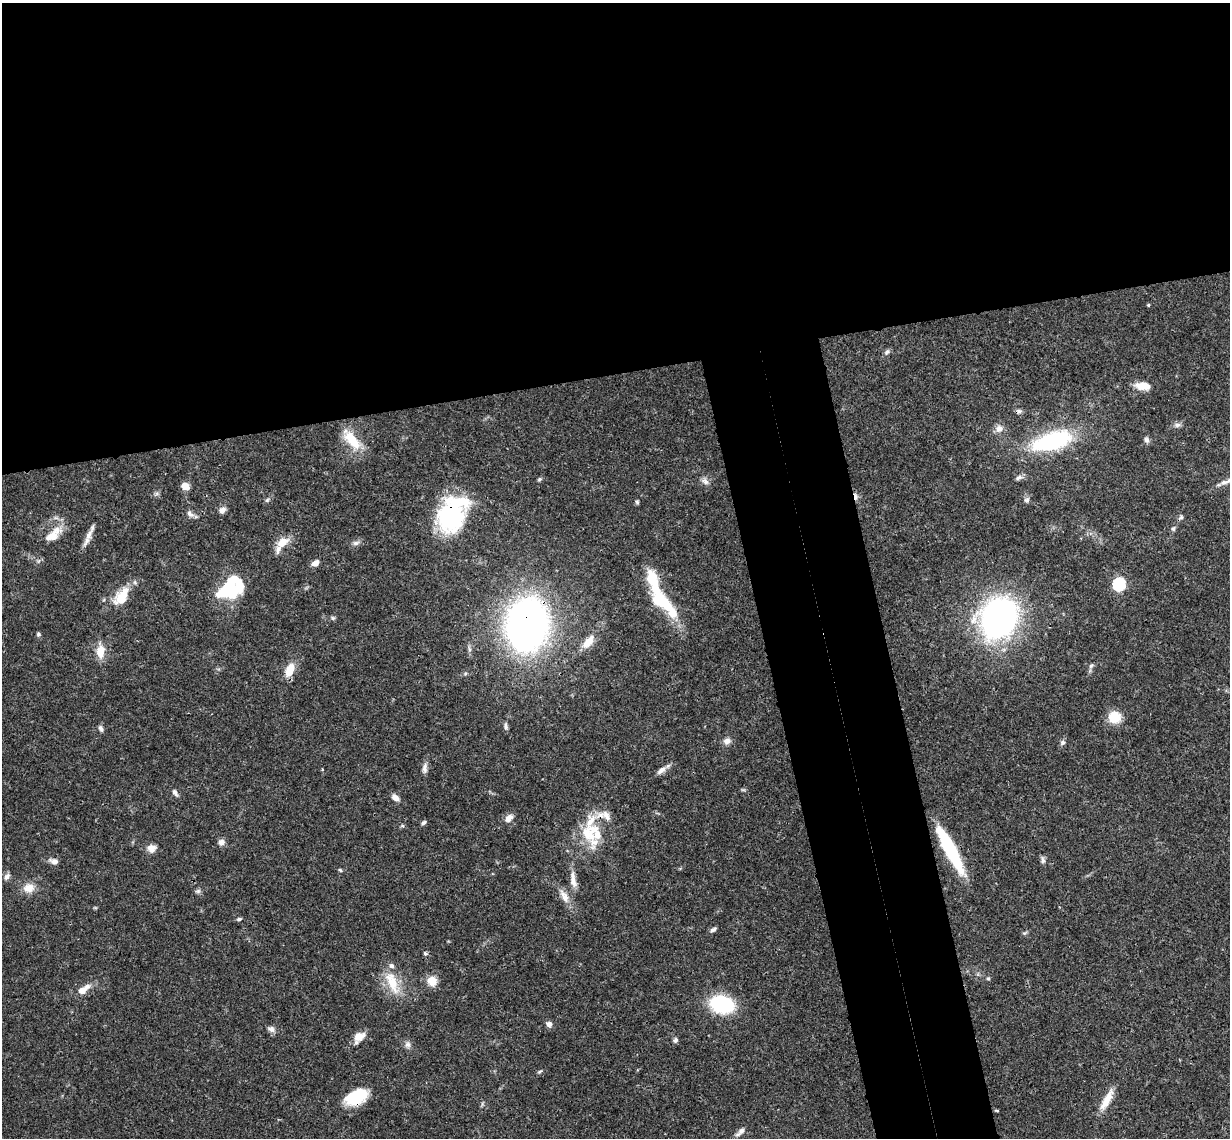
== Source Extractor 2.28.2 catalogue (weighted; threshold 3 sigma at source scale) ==
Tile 2 of 4 x 4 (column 2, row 1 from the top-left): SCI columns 1287-2514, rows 3676-4811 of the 5027 x 4964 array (HDU 1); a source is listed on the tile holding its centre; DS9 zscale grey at full resolution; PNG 1232 x 1140 px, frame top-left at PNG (2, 3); no overlay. Shown black and unused: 39% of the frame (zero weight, under 3 of 4 exposures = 6% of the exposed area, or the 3 px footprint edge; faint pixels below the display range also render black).
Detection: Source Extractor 2.28.2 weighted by HDU 2 'WHT'; one run over the whole footprint, this tile lists its part. Background 0.0431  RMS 0.0028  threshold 0.0128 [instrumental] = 3 sigma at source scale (4.5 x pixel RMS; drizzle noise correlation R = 1.50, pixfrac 1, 0.05/0.05 arcsec/px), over >= 5 px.
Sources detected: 92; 4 inside a brighter object's white glare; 1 cosmic-ray / hot-pixel residue — not listed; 7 inside a brighter listed object's ellipse — not listed separately; the other 80 listed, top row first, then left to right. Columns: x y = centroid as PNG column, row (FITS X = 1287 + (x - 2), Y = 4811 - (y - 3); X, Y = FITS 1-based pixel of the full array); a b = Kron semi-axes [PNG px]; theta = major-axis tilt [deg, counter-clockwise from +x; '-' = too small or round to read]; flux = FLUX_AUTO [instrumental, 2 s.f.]
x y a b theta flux
1148 305 4 3 - 0.34
887 352 9 5 45 0.71
1143 386 16 8 -6 4.4
1019 411 9 5 -10 0.74
1177 425 9 6 13 0.92
999 428 10 9 - 1.8
351 439 30 11 -50 7.6
1146 440 8 7 - 0.83
1052 441 37 15 16 33
1018 478 10 6 28 0.93
539 479 6 5 - 0.42
705 481 11 7 -44 1.2
1224 482 14 6 13 1.4
185 486 9 7 -39 2.5
267 500 7 4 45 0.48
1027 500 8 6 34 0.77
637 502 5 4 - 0.45
222 510 9 7 41 1.2
190 514 11 7 -45 1.2
451 516 16 13 63 60
1181 517 9 5 36 0.6
1173 529 7 5 61 0.6
53 535 28 12 40 4.9
88 535 18 8 62 2.4
282 542 16 10 42 4.3
356 543 10 6 8 0.96
315 563 9 6 25 1.6
1119 584 6 6 - 37
229 588 25 16 49 18
121 597 21 12 56 7.5
662 601 37 16 -40 13
333 618 6 5 - 0.49
999 618 31 27 58 96
527 625 39 30 81 150
38 634 5 5 - 0.47
588 642 20 9 52 3.8
100 651 17 10 86 3.7
1091 666 7 5 45 0.62
290 670 14 8 65 4.8
1114 717 12 11 - 6.4
506 726 9 5 -79 0.72
101 728 8 5 -71 0.78
727 741 10 8 4 1.4
1062 743 8 6 44 0.69
425 768 15 6 88 1.3
661 770 15 7 38 1.5
175 792 9 5 -57 0.95
395 798 10 6 -39 1.7
509 818 10 7 47 1.9
424 822 7 5 43 0.59
589 833 32 24 39 12
221 842 8 7 - 1.3
151 848 10 9 - 2.2
951 850 48 11 -63 22
1043 860 10 5 -70 0.78
54 861 12 7 -13 1.3
340 870 5 4 - 0.36
7 876 10 6 54 1
573 879 24 7 -82 2.7
29 888 15 12 9 3.2
198 891 7 5 45 0.61
564 896 20 9 -59 2.9
239 919 7 4 15 0.51
713 929 7 5 37 0.83
425 953 4 4 - 0.56
988 978 5 4 - 0.35
432 981 11 10 - 3.5
392 982 35 14 -70 7.3
83 990 17 8 37 3.1
722 1004 18 13 -10 27
549 1024 7 6 - 1.2
271 1029 9 8 - 1.1
359 1036 16 10 33 2.7
675 1040 6 6 - 0.76
408 1044 9 8 - 1.1
539 1072 6 4 30 0.41
356 1097 21 13 27 13
1107 1100 29 8 61 4.4
997 1110 6 3 -9 0.3
741 1131 11 8 46 1.3
Overlapping masked pixels (flux is a lower limit): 4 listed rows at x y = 451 516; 527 625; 951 850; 356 1097
Isophote crosses this tile's border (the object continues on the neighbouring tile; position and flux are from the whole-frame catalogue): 1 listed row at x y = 1224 482